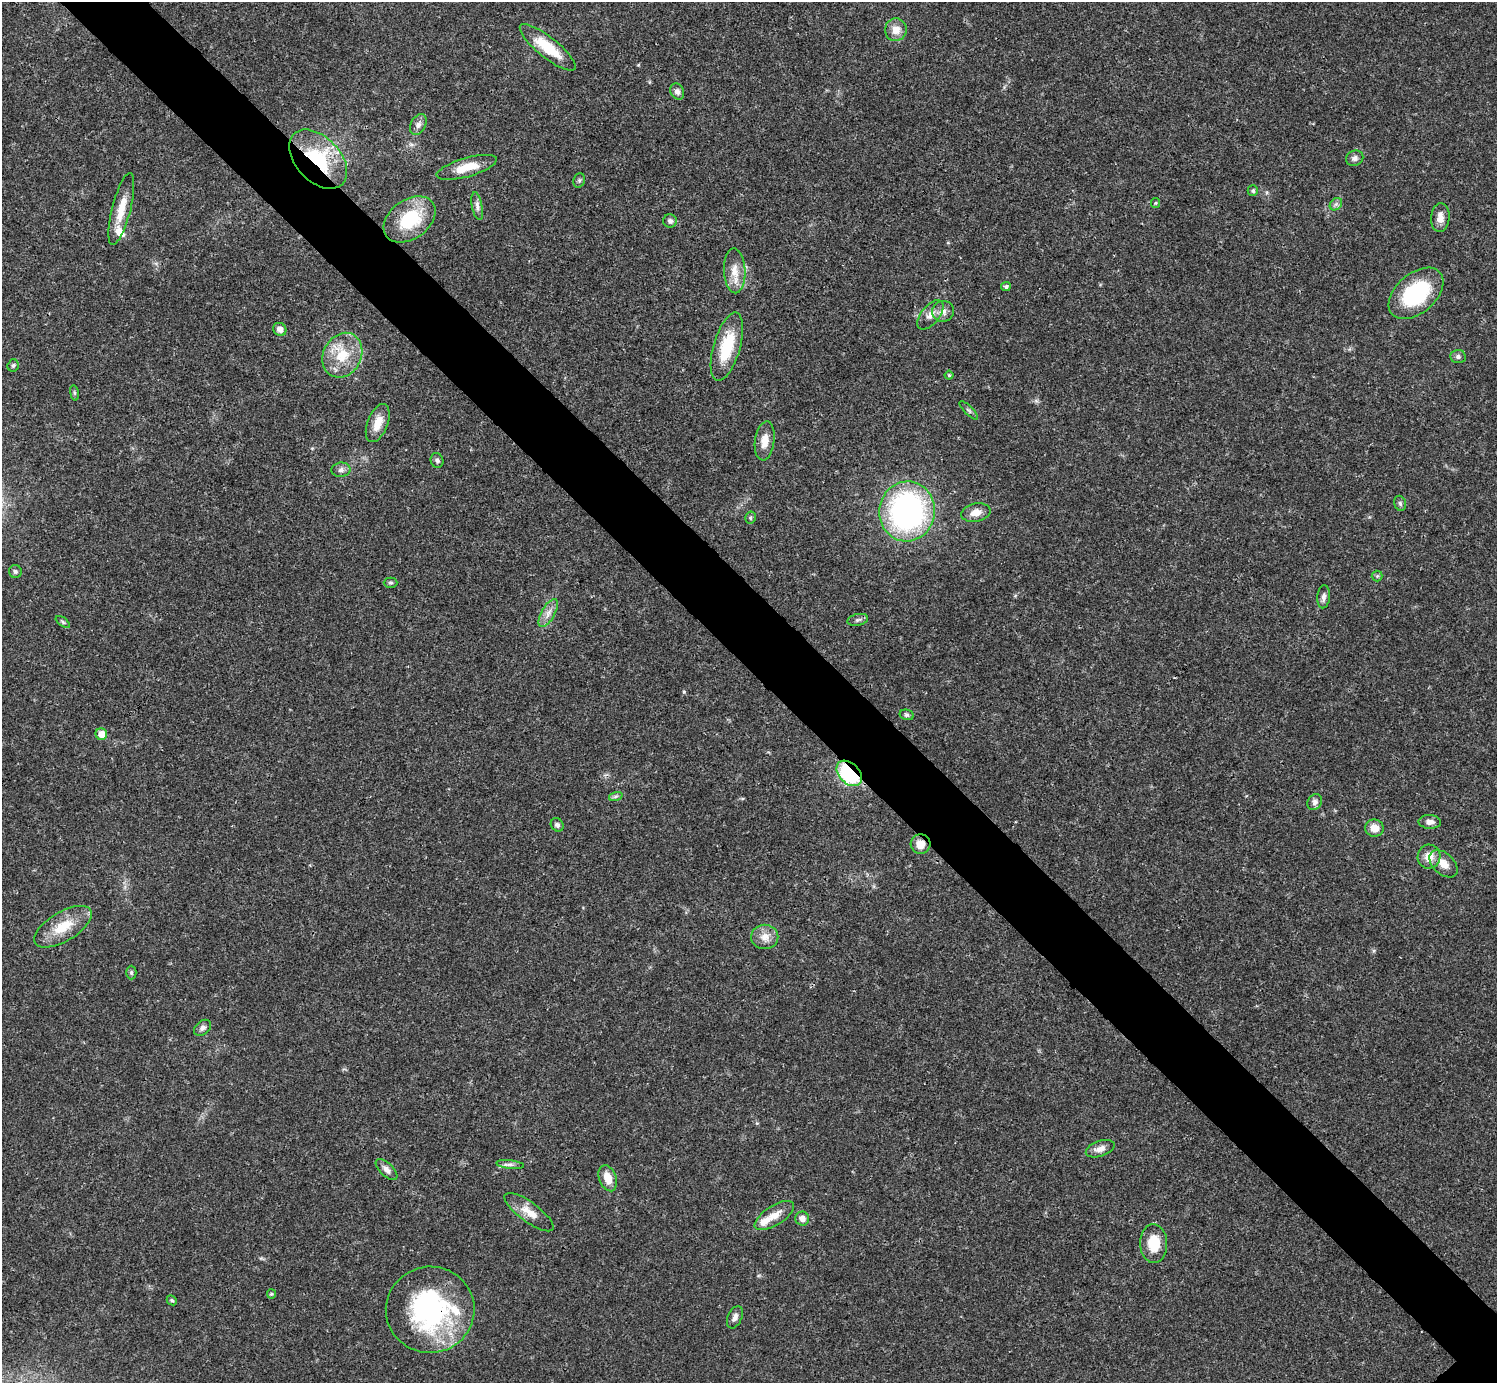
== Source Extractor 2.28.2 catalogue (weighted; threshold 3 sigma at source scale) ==
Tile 11 of 4 x 4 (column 3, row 3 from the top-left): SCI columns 2990-4484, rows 1539-2919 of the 5981 x 5981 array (HDU 1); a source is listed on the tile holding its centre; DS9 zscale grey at full resolution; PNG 1499 x 1385 px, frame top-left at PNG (2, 2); each listed source drawn as its Kron ellipse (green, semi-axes under 4 px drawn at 4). Shown black and unused: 6% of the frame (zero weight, under 3 of 4 exposures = <1% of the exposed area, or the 3 px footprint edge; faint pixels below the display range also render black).
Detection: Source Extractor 2.28.2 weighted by HDU 2 'WHT'; one run over the whole footprint, this tile lists its part. Background 0.0208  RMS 0.0022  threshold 0.01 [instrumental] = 3 sigma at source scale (4.5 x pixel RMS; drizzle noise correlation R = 1.50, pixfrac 1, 0.05/0.05 arcsec/px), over >= 5 px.
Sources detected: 73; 2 inside a brighter listed object's ellipse — not listed separately; the other 71 listed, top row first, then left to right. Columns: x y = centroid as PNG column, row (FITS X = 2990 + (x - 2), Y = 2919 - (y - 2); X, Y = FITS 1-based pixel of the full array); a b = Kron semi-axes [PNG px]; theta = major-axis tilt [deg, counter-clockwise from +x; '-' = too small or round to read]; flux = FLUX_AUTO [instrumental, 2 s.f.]
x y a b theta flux
896 30 11 11 - 2.4
548 47 35 10 -39 7.2
677 92 8 6 -61 0.91
418 124 11 7 63 1.1
1355 158 9 7 22 0.82
318 159 35 22 -46 17
467 167 31 9 16 4.7
579 180 7 5 70 0.42
1253 191 5 5 - 0.43
1155 203 5 4 - 0.26
1336 204 7 5 45 0.65
477 206 14 5 -80 0.94
121 209 37 9 76 4.4
1440 218 14 9 85 1.9
410 219 29 19 36 12
670 221 7 6 - 0.68
735 271 22 11 -87 3.2
1006 287 5 4 - 0.58
1416 293 32 20 41 18
943 311 11 10 - 1.5
930 315 17 9 51 1.9
280 329 7 6 - 1.2
727 347 35 13 74 9.4
342 355 23 19 62 6.9
1458 356 7 6 - 0.68
13 365 6 5 - 0.43
949 375 4 4 - 0.32
74 393 8 4 -82 0.38
969 410 12 3 -45 0.48
378 423 20 10 69 3.2
765 441 20 9 82 2.5
437 460 7 6 - 0.58
341 470 9 7 9 0.82
1400 503 8 5 -74 0.48
907 511 30 27 81 59
976 512 15 9 12 2.3
750 518 6 5 - 0.37
15 571 6 6 - 0.5
1377 576 5 5 - 0.32
391 583 7 5 0 0.4
1324 597 11 6 85 0.88
548 613 16 6 60 1.6
858 620 10 5 12 0.63
63 622 8 4 -36 0.4
907 715 7 5 -14 0.44
101 734 6 5 - 2.5
849 773 15 10 -45 19
616 796 7 4 18 0.44
1315 802 8 7 - 0.8
1430 822 11 7 -2 1.3
557 825 7 6 - 0.58
1374 828 9 8 - 2.3
921 844 10 10 - 2.2
1429 857 12 11 - 2.6
1443 864 16 10 -42 2.5
63 927 32 14 31 6.3
765 937 13 12 - 2.3
131 973 7 5 -90 0.42
202 1028 9 6 42 0.78
1100 1149 15 7 18 1.6
510 1164 14 4 -6 0.83
387 1170 13 6 -44 1.2
608 1178 13 8 -70 2.8
529 1212 29 10 -36 3.3
774 1215 22 9 32 2.8
802 1219 7 6 - 1.3
1154 1244 19 13 -88 5.5
271 1294 5 4 - 0.28
172 1300 5 4 - 0.33
430 1310 44 43 - 39
735 1317 12 7 66 1.1
Overlapping masked pixels (flux is a lower limit): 4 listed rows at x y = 318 159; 849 773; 921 844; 430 1310
Unlisted compact peaks at least as high as the median listed source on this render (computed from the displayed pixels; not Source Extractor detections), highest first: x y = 684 692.